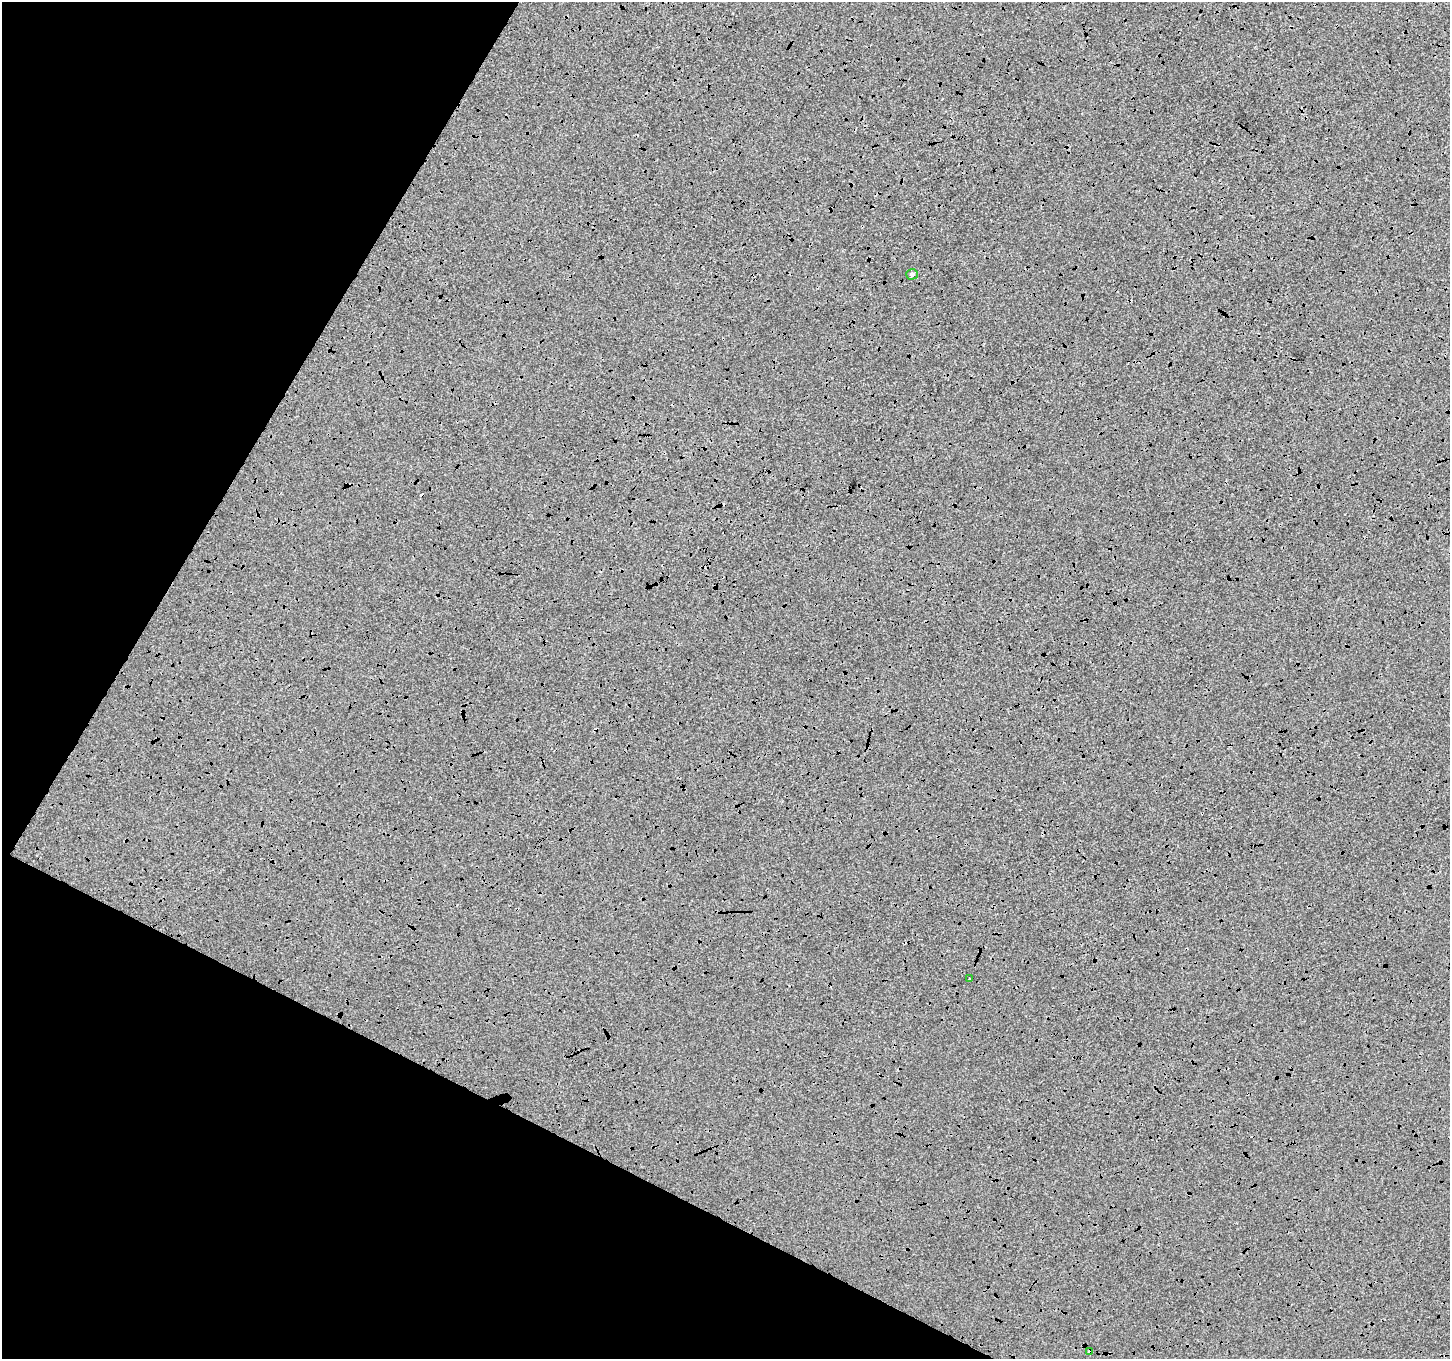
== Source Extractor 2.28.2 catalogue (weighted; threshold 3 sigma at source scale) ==
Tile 9 of 4 x 4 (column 1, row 3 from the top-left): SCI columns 11-1458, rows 1622-2978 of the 5802 x 5891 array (HDU 1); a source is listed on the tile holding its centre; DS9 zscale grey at full resolution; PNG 1452 x 1361 px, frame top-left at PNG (2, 2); each listed source drawn as its Kron ellipse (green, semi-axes under 4 px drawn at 4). Shown black and unused: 25% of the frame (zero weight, under 3 of 4 exposures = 2% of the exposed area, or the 3 px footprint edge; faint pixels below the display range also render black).
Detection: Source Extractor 2.28.2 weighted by HDU 2 'WHT'; one run over the whole footprint, this tile lists its part. Background -0.00411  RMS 0.0063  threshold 0.0286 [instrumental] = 3 sigma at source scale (4.5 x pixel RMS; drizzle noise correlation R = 1.50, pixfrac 1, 0.0396/0.0396 arcsec/px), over >= 5 px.
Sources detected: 4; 1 cosmic-ray / hot-pixel residue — neither listed nor drawn; the other 3 listed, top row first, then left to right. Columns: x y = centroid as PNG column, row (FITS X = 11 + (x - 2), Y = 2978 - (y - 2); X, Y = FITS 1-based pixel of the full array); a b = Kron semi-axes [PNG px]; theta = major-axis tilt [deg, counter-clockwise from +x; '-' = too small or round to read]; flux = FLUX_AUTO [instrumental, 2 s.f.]
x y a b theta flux
912 274 6 5 - 1.8
970 978 3 3 - 1.1
1090 1352 4 3 - 2.9
Overlapping masked pixels (flux is a lower limit): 1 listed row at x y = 1090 1352